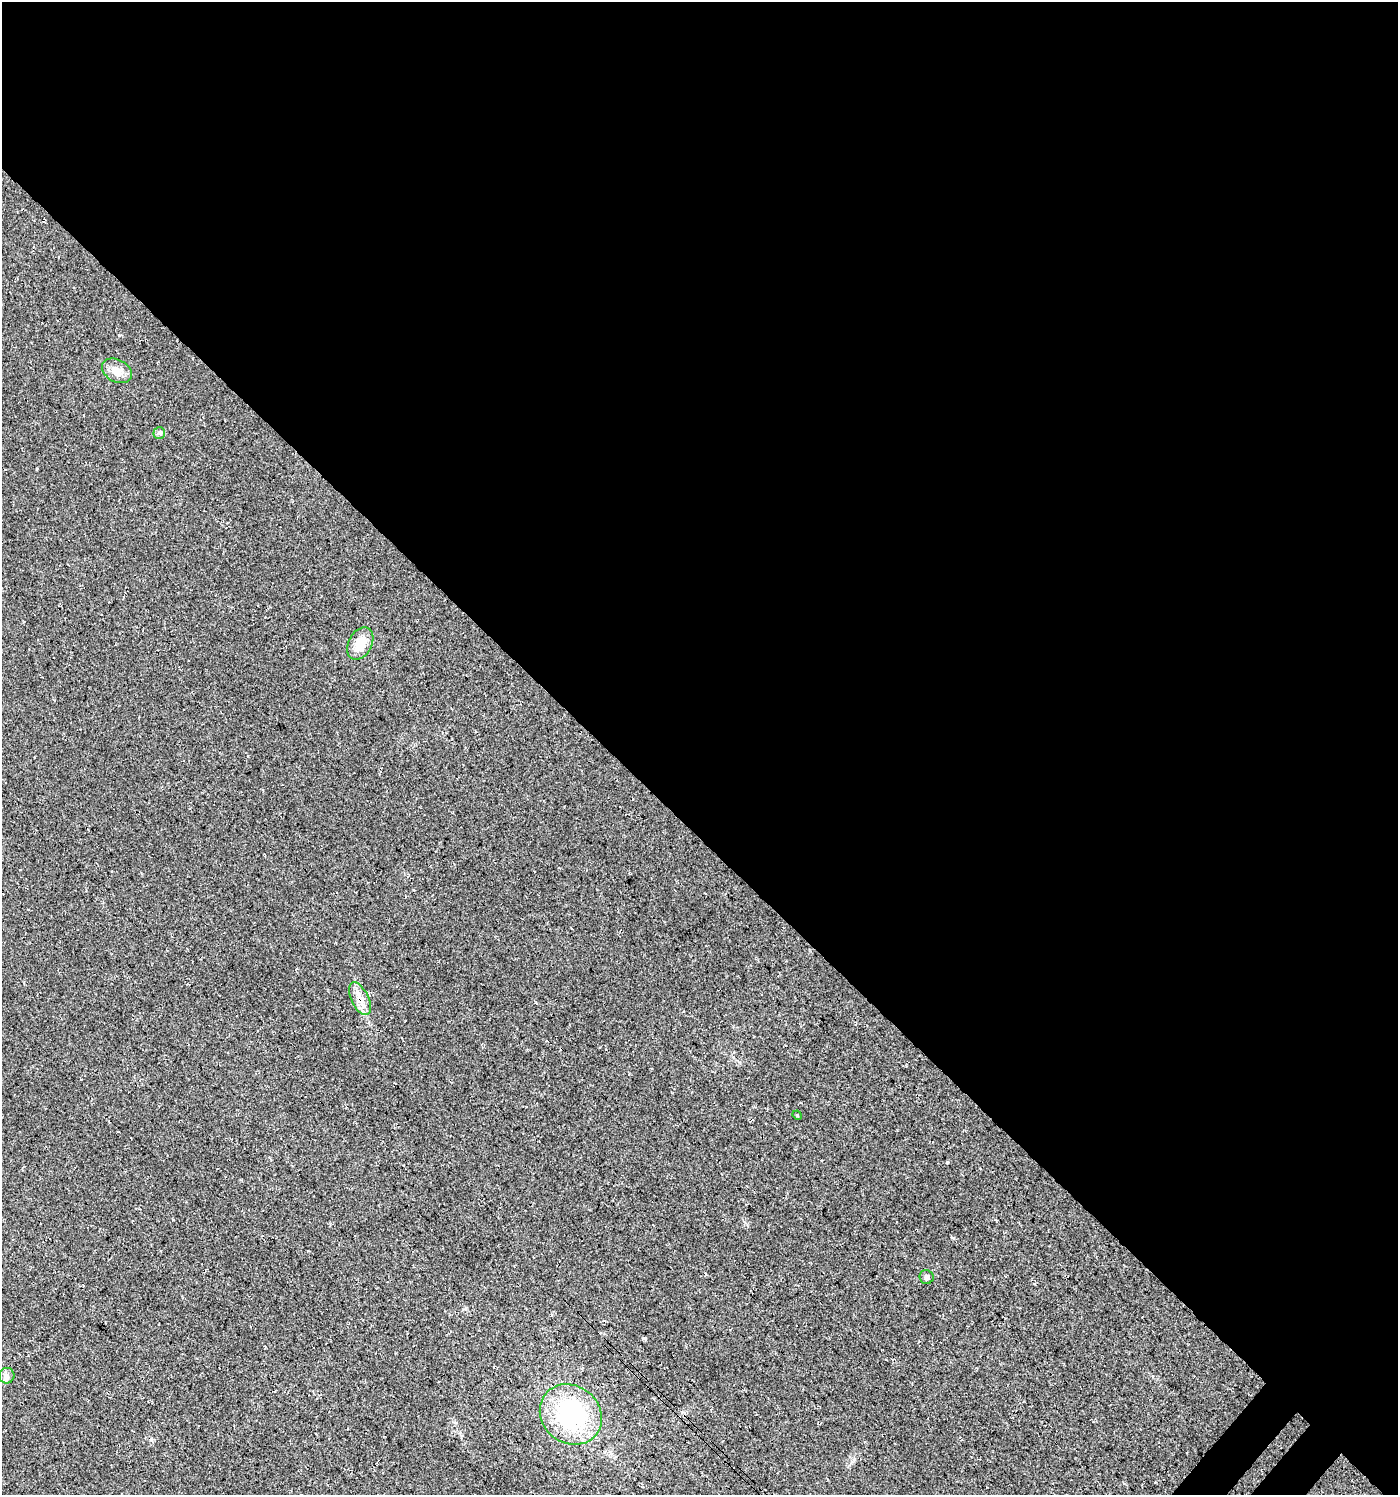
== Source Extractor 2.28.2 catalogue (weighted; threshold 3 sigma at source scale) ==
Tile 3 of 4 x 4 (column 3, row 1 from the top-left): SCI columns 3067-4462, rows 4520-6012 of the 6067 x 6059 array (HDU 1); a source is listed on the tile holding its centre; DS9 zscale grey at full resolution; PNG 1400 x 1497 px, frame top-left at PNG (2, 2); each listed source drawn as its Kron ellipse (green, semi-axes under 4 px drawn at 4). Shown black and unused: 56% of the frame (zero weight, under 3 of 4 exposures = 5% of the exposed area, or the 3 px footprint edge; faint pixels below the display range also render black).
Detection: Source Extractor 2.28.2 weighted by HDU 2 'WHT'; one run over the whole footprint, this tile lists its part. Background 0.03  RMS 0.0079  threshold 0.0358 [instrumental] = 3 sigma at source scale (4.5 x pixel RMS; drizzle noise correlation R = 1.50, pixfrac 1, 0.0396/0.0396 arcsec/px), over >= 5 px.
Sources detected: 9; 1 cosmic-ray / hot-pixel residue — neither listed nor drawn; the other 8 listed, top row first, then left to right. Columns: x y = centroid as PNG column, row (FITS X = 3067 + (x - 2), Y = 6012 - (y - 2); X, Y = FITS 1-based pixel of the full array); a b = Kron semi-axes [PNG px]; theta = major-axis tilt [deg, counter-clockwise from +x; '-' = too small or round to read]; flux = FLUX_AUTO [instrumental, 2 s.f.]
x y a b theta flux
117 371 16 11 -27 8.4
159 433 6 6 - 1.5
360 644 17 11 62 14
360 999 18 8 -64 7.9
797 1115 5 4 - 0.67
926 1277 7 7 - 2
7 1376 8 7 - 2.9
571 1414 32 28 -39 94
Overlapping masked pixels (flux is a lower limit): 1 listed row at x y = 360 999